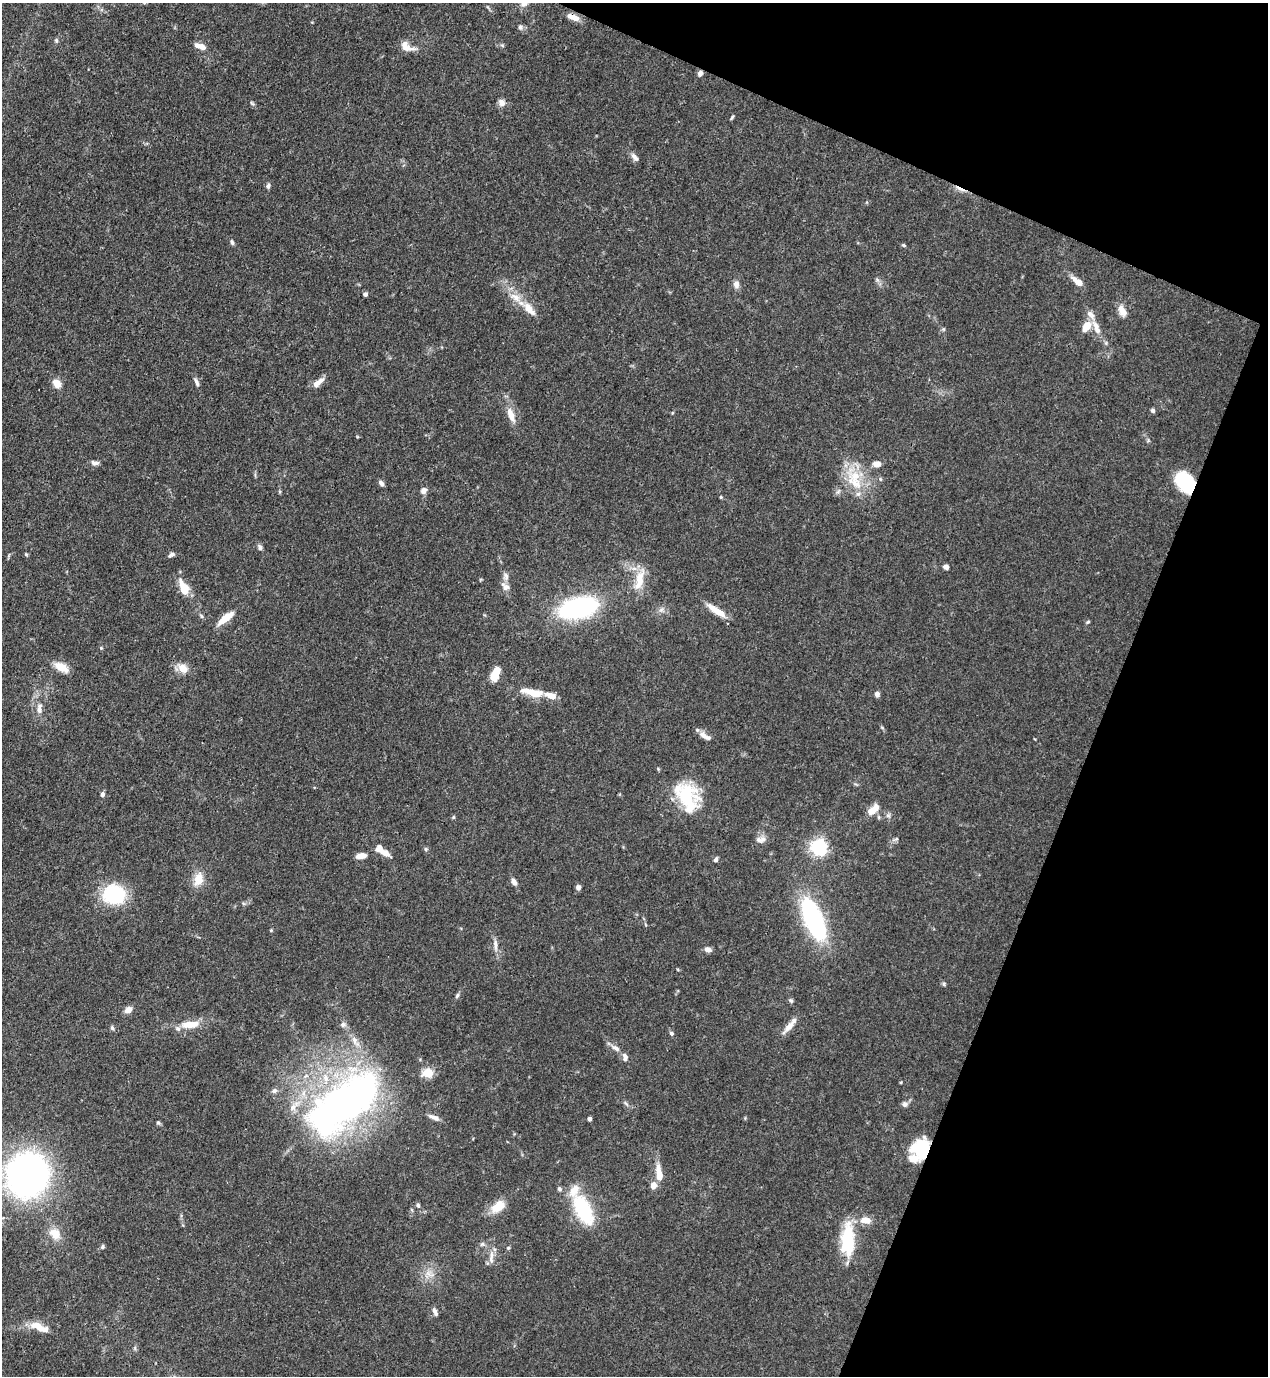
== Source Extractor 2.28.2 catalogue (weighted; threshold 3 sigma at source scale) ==
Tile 8 of 4 x 4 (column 4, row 2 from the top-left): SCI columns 4151-5416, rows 2791-4164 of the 5638 x 5579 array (HDU 1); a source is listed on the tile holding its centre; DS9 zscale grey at full resolution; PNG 1270 x 1378 px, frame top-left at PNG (2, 3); no overlay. Shown black and unused: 20% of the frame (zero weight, under 3 of 4 exposures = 7% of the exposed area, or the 3 px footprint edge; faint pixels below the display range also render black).
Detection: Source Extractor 2.28.2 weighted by HDU 2 'WHT'; one run over the whole footprint, this tile lists its part. Background 0.0662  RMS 0.0035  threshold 0.0158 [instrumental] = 3 sigma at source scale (4.5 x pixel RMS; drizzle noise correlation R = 1.50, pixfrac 1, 0.05/0.05 arcsec/px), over >= 5 px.
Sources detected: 134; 3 inside a brighter object's white glare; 1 cosmic-ray / hot-pixel residue — not listed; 12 inside a brighter listed object's ellipse — not listed separately; the other 118 listed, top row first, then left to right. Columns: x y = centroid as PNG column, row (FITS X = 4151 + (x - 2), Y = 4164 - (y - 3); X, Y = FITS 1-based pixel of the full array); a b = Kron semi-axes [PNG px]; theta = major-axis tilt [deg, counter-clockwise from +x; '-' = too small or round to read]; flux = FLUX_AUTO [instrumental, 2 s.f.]
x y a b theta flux
524 3 12 9 58 2.1
573 17 16 7 -20 3.1
520 27 8 6 -79 0.87
56 40 6 5 - 0.55
502 45 6 4 -19 0.48
200 46 12 6 -19 3.4
406 47 18 10 -33 3.3
700 73 7 5 61 1.2
252 103 7 4 -45 0.54
502 103 9 8 - 1.8
732 117 7 3 55 0.46
634 157 13 6 -53 1.5
268 186 6 5 - 0.92
232 242 7 4 -74 0.73
903 245 5 4 - 0.57
1078 282 15 6 -38 3.2
736 284 9 7 -81 1.7
365 294 6 5 - 0.76
529 309 24 10 -50 4.7
1122 311 14 8 -64 3.2
1086 327 13 8 55 4.5
1096 327 22 8 -69 3.9
943 329 6 4 -71 0.45
196 382 12 5 -70 1.2
56 383 8 7 - 4.5
317 383 15 7 45 2.7
1153 410 5 5 - 0.77
511 415 18 7 -71 4.1
95 463 10 6 -7 1.3
877 464 9 8 - 2.1
855 476 25 16 -2 10
880 479 5 5 - 0.52
1185 482 20 14 -54 23
381 483 7 5 -55 1.1
424 491 8 7 - 1.5
838 491 9 3 45 0.64
858 494 7 6 - 1.2
721 497 4 4 - 0.36
260 547 9 6 -66 0.97
26 554 5 4 - 0.42
171 555 8 5 29 1
946 567 6 5 - 1.3
506 576 12 7 -74 1.5
639 580 27 9 75 7
505 587 13 9 -40 2.2
184 589 17 8 -67 7.2
578 608 28 14 13 71
661 610 7 4 19 0.87
717 611 27 7 -34 5.1
202 616 6 4 -87 0.52
225 618 19 7 38 6.5
1088 622 5 4 - 0.44
101 648 5 4 - 0.4
61 667 19 9 -30 4.4
183 668 15 11 -43 3.7
494 676 9 8 - 5.2
532 692 31 9 -11 7.5
877 694 6 5 - 1.4
39 708 17 8 87 2.8
704 735 14 7 -46 2.1
102 794 6 5 - 0.98
687 797 36 24 -72 20
873 810 14 8 41 4.7
879 817 6 4 -72 0.54
763 839 10 7 70 1.6
819 847 6 6 - 120
425 849 6 4 -89 0.48
386 853 13 7 -29 2.5
361 856 11 6 9 2.7
716 860 6 4 65 0.9
198 879 17 11 74 5.1
514 882 8 6 -61 1.6
578 887 6 5 - 1.2
114 894 19 17 -10 28
243 903 6 4 -19 0.5
813 919 30 12 -68 74
271 930 4 4 - 0.36
495 945 17 5 -86 1.9
708 949 8 6 -16 1.6
944 984 6 5 - 0.57
457 996 8 5 63 0.67
791 1000 7 5 -45 0.63
128 1010 8 7 - 2.3
190 1024 24 9 6 6.2
343 1025 7 7 - 1
789 1026 24 7 49 3.2
112 1028 6 5 - 0.62
671 1033 5 5 - 0.73
354 1040 12 8 -71 2.2
616 1048 13 7 -32 1.9
625 1057 11 6 -80 1.5
427 1073 14 11 12 4.4
901 1082 4 3 - 0.33
274 1091 8 6 26 1
626 1103 10 3 -50 0.65
343 1104 103 43 38 160
905 1104 7 7 - 1.1
434 1117 16 5 -22 1.9
589 1119 4 4 - 1.3
158 1123 6 5 - 0.56
921 1147 18 11 19 18
659 1174 20 7 -83 5
27 1175 33 30 70 130
653 1185 8 7 - 2.3
559 1189 6 6 - 0.74
418 1205 6 5 - 0.59
498 1206 19 12 35 5.8
583 1210 30 14 -64 26
865 1220 12 8 -3 3.9
55 1234 16 12 -50 4.9
848 1239 36 15 89 17
482 1244 7 5 45 0.73
103 1247 6 5 - 0.61
508 1248 5 4 - 0.42
491 1259 14 6 -85 2
429 1274 15 5 -31 1.9
435 1312 10 5 -66 1.3
38 1326 18 9 -28 5
Overlapping masked pixels (flux is a lower limit): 4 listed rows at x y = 573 17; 700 73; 1185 482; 921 1147
Isophote crosses this tile's border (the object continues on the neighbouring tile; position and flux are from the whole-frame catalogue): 1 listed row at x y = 524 3